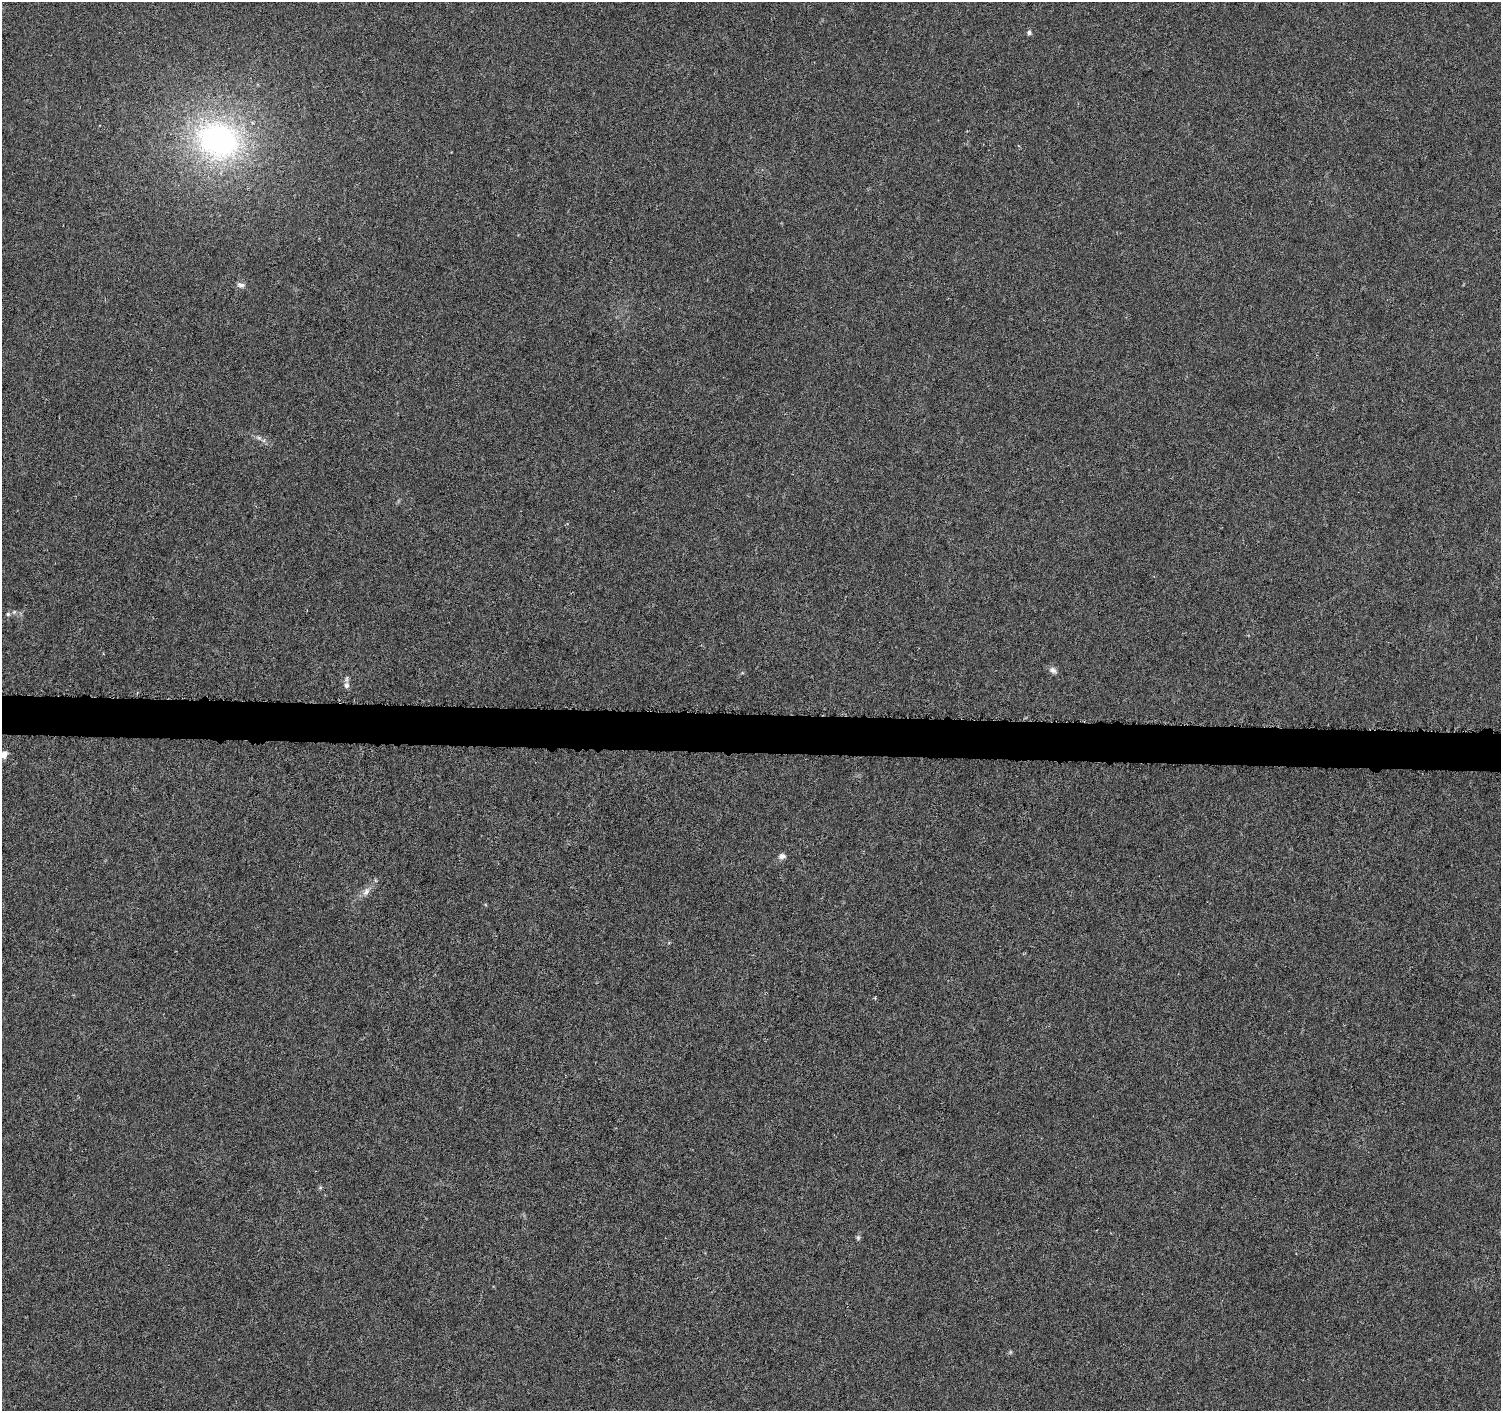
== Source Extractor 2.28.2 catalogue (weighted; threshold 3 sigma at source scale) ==
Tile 5 of 3 x 3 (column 2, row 2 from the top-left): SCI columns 1508-3006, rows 1693-3101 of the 4509 x 4744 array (HDU 1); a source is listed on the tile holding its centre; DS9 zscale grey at full resolution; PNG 1503 x 1413 px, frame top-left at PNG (2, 2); no overlay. Shown black and unused: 3% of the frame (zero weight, under 4 of 8 exposures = <1% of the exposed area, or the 3 px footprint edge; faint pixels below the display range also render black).
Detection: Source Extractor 2.28.2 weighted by HDU 2 'WHT'; one run over the whole footprint, this tile lists its part. Background -0.00797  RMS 0.0022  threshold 0.00902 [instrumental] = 3 sigma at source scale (4.09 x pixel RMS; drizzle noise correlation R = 1.36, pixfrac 0.8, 0.0396/0.0396 arcsec/px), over >= 5 px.
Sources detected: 14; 1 inside a brighter listed object's ellipse — not listed separately; the other 13 listed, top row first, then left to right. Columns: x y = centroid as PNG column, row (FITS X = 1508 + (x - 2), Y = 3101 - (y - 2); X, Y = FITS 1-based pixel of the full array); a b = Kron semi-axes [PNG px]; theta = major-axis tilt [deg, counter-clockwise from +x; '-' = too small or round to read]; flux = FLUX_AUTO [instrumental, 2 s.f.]
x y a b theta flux
1029 33 5 5 - 0.58
219 140 65 52 -24 55
241 285 11 6 -13 0.77
259 438 9 5 -29 0.6
8 614 5 5 - 0.38
1053 670 10 7 -33 0.83
346 685 8 7 - 0.77
4 755 5 5 - 2.8
782 856 9 7 7 0.87
375 880 6 4 -71 0.24
366 892 13 8 58 1.2
320 1188 6 4 19 0.28
858 1238 7 5 -70 0.39
Isophote crosses this tile's border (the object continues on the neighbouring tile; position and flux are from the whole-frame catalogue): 1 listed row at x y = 4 755